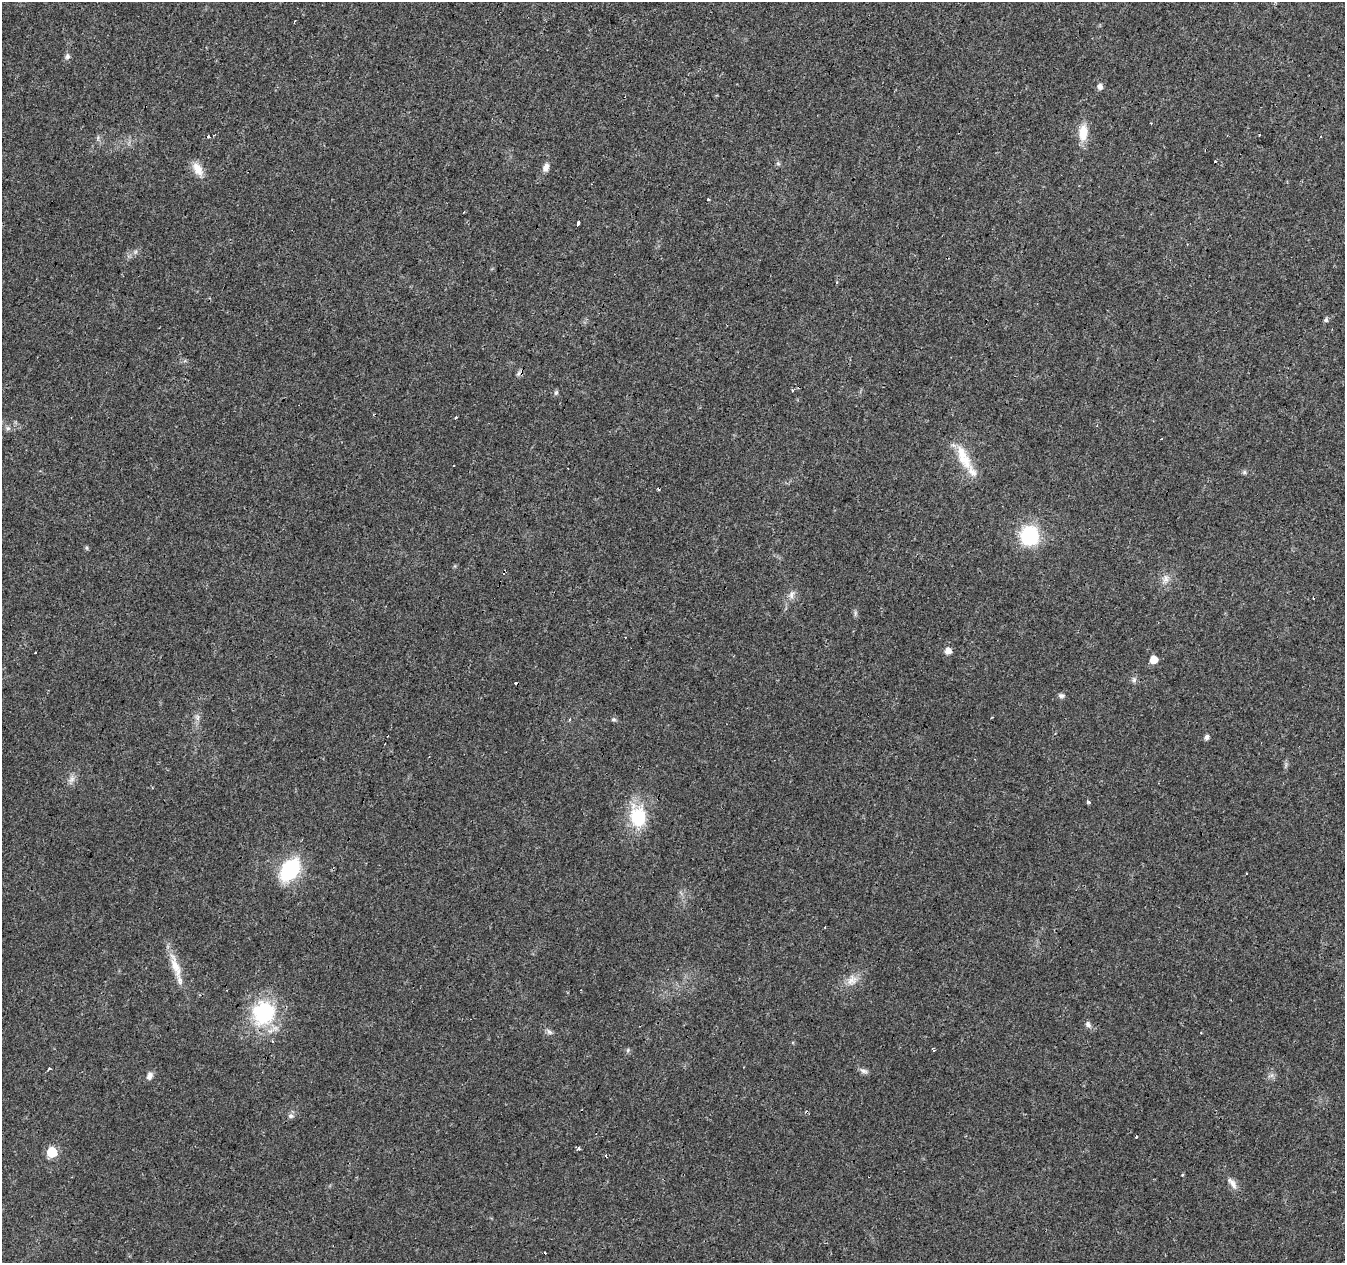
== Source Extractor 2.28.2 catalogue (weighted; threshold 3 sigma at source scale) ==
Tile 10 of 4 x 4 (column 2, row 3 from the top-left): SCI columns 1344-2686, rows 1474-2734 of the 5378 x 5534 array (HDU 1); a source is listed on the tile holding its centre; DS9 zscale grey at full resolution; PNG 1347 x 1265 px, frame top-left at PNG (2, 2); no overlay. Shown black and unused: <1% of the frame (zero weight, under 3 of 4 exposures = <1% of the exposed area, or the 3 px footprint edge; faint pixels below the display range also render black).
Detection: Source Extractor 2.28.2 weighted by HDU 2 'WHT'; one run over the whole footprint, this tile lists its part. Background 0.0259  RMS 0.0032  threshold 0.0142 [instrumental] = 3 sigma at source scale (4.5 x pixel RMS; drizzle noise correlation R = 1.50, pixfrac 1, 0.0396/0.0396 arcsec/px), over >= 5 px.
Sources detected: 68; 1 inside a brighter object's white glare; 15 cosmic-ray / hot-pixel residue — not listed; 1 inside a brighter listed object's ellipse — not listed separately; the other 51 listed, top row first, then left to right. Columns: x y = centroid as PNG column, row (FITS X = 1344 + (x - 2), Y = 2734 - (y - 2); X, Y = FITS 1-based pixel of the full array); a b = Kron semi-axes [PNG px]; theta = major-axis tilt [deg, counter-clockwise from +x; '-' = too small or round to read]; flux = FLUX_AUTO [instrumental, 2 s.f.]
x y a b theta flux
294 22 3 2 - 0.45
67 56 9 7 60 0.96
1100 86 6 6 - 1.4
1083 133 22 10 87 5.3
208 136 3 3 - 2.4
1320 136 3 2 - 0.45
98 137 7 5 80 0.68
778 164 6 4 -2 0.47
546 167 12 7 72 1.7
197 169 19 11 -59 3.8
708 200 3 3 - 0.73
578 223 4 3 - 4.6
1326 320 6 5 - 0.7
793 390 3 3 - 0.8
556 393 7 5 62 0.58
455 418 3 3 - 0.5
8 428 7 6 - 0.75
963 457 40 13 -65 8.2
1244 472 6 5 - 0.57
1029 536 16 15 - 22
1166 579 13 8 74 1.9
791 595 12 7 75 1.6
855 613 8 4 -90 0.62
948 651 6 5 - 2.6
1154 659 5 5 - 5.9
1134 679 9 3 -84 0.68
1061 696 8 6 -4 0.82
197 717 9 4 -90 0.93
613 719 7 4 -6 0.56
569 720 3 3 - 0.83
1207 737 5 5 - 1.3
72 779 11 7 55 1.5
1088 802 4 3 - 0.75
638 817 30 22 -80 14
290 870 17 11 52 31
176 966 40 10 -72 6.1
852 980 17 12 50 3.5
262 1014 36 25 -65 22
1088 1024 9 7 -54 1.1
549 1032 11 5 -43 0.95
628 1050 6 4 72 0.45
49 1069 4 3 - 0.75
863 1071 12 6 -22 1.1
149 1076 9 7 61 1.6
291 1116 8 7 - 0.95
1136 1137 3 3 - 1.5
578 1149 4 3 - 4.7
52 1152 7 7 - 11
606 1156 4 3 - 0.45
1182 1175 3 3 - 0.41
1232 1183 18 7 -54 2.1
Overlapping masked pixels (flux is a lower limit): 1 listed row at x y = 262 1014